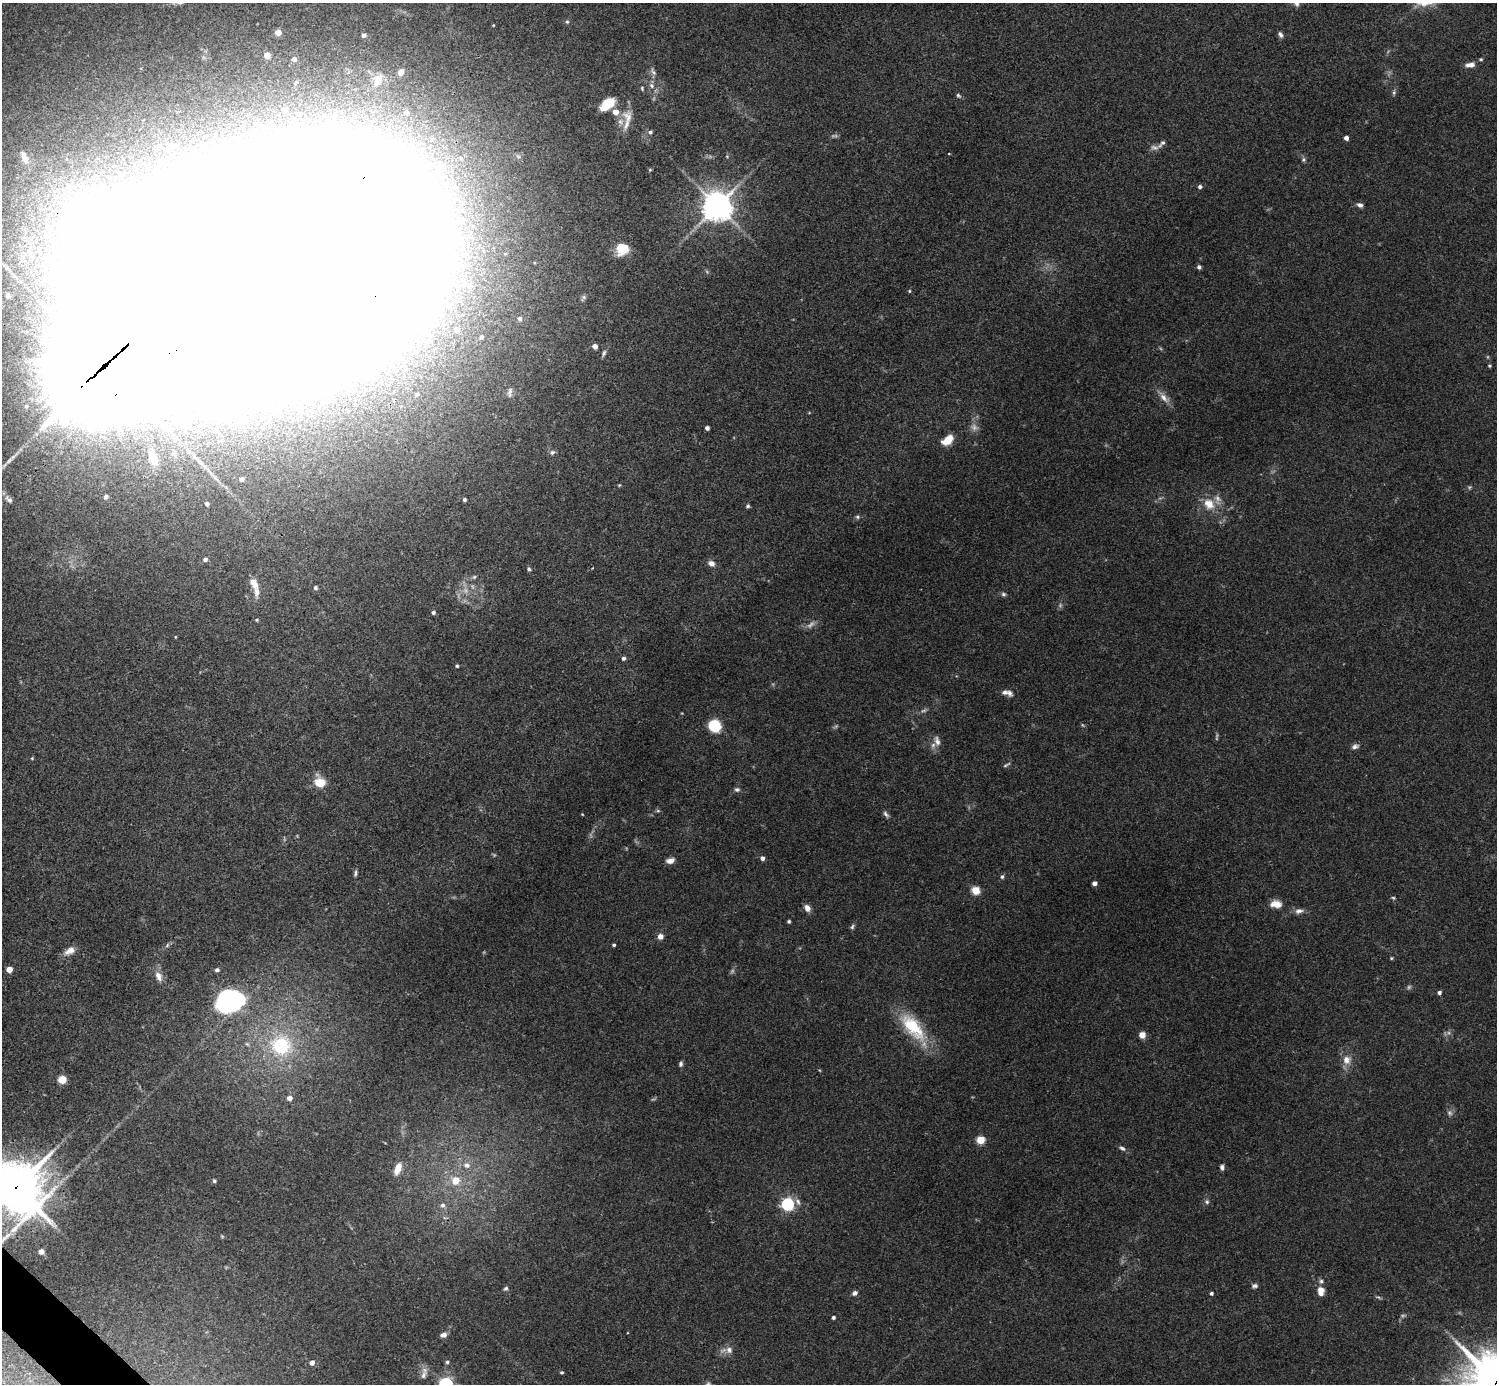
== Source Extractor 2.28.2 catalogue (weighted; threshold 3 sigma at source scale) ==
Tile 7 of 4 x 4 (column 3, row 2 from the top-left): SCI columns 2993-4487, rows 2923-4304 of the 5987 x 5987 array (HDU 1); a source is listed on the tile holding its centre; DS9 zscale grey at full resolution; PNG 1499 x 1386 px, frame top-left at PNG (2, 3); no overlay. Shown black and unused: <1% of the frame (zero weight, under 3 of 4 exposures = <1% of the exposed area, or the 3 px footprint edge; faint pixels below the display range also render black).
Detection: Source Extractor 2.28.2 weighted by HDU 2 'WHT'; one run over the whole footprint, this tile lists its part. Background 0.0754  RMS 0.0055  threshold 0.0246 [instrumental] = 3 sigma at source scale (4.5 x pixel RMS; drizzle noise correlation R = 1.50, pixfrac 1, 0.05/0.05 arcsec/px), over >= 5 px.
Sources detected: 175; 18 too faint to see at this stretch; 9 inside a brighter object's white glare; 1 long thin detection or spike segment (spike, bleed or trail) — not listed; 7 inside a brighter listed object's ellipse — not listed separately; the other 140 listed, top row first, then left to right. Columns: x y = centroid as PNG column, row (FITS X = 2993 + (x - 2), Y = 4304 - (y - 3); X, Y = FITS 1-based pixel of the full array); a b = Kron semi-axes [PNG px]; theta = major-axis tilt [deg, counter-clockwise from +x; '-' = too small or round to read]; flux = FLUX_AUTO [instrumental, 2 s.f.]
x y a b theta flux
1296 4 7 7 - 1.8
567 22 6 5 - 0.91
278 33 5 5 - 4.3
364 35 4 4 - 2.2
1280 35 7 5 -58 1.6
267 55 4 4 - 9.2
294 59 4 4 - 1.9
1481 59 5 4 - 0.74
1470 65 12 6 7 3.5
401 72 7 6 - 2.5
653 72 11 6 -58 2
378 80 13 9 68 5.8
652 86 9 7 -47 2.4
1394 92 7 5 89 1.1
958 95 7 5 -49 1.1
607 104 17 9 37 11
284 110 9 8 - 5.1
406 112 4 4 - 2.3
628 117 21 14 -75 7.6
296 120 12 10 89 7.5
264 128 11 10 - 6.9
650 132 6 5 - 1.2
1346 138 4 4 - 3.2
171 147 6 6 - 3.8
1154 147 12 7 -5 2.3
949 154 3 2 - 0.32
24 157 20 9 -63 6.2
1303 159 6 6 - 1.1
442 167 7 7 - 7.1
1200 187 5 4 - 1.5
1360 205 7 5 -25 1.9
717 206 10 9 - 800
622 248 10 9 - 19
1199 267 5 4 - 1.6
272 269 166 86 16 31000
909 291 4 4 - 0.58
8 296 9 7 -71 2.5
583 298 9 6 63 1.3
520 318 7 6 - 1.2
457 330 5 5 - 3.3
481 337 5 4 - 1.1
595 346 5 4 - 2.9
604 353 9 5 64 1.3
104 366 43 29 41 13000
1489 366 4 4 - 0.7
510 392 13 5 83 1.7
417 394 7 6 - 1.8
1164 397 21 8 -47 4.6
26 406 8 7 - 2.1
707 428 4 4 - 2.1
947 440 14 8 37 8.9
552 452 8 6 35 1.4
153 457 21 10 -71 8.1
242 479 4 4 - 2.2
106 497 5 5 - 1.2
9 499 14 7 -42 2.5
464 500 4 4 - 1.1
207 504 5 4 - 1.4
1209 504 18 14 -46 9.5
748 506 5 4 - 0.96
857 517 5 5 - 0.96
205 559 5 5 - 1.6
711 563 10 7 -27 2.6
529 569 5 5 - 1.1
474 577 6 6 - 1
254 583 14 8 -64 5.4
315 588 5 5 - 0.99
1003 594 6 6 - 1.2
433 612 5 4 - 1.2
257 620 4 3 - 0.62
623 658 4 4 - 1.4
457 666 3 3 - 0.84
1009 693 9 6 -56 2.1
715 726 8 7 - 33
937 741 14 7 -74 3.1
1355 746 9 6 15 2.1
32 758 4 4 - 0.55
320 782 14 12 -34 9.2
737 789 8 6 -11 1.4
658 811 6 4 -1 0.79
582 814 4 3 - 0.4
886 814 10 5 -52 1.5
762 858 4 4 - 2.3
670 861 9 6 12 3.4
355 873 8 4 76 1.2
1002 877 6 5 - 1.1
1094 883 4 4 - 2.5
976 890 6 5 - 12
1393 898 5 4 - 0.71
1276 904 14 9 -5 5.1
807 908 9 7 -56 3.3
1299 911 13 7 9 2.7
789 921 3 3 - 0.97
852 927 7 5 61 1.1
660 936 6 6 - 3.6
167 945 7 5 47 1.2
614 945 4 3 - 0.83
70 951 15 8 27 4.4
1391 958 4 4 - 0.61
9 969 5 4 - 7.6
217 970 5 4 - 1.2
159 976 16 9 -67 4.7
1439 992 4 4 - 1.7
231 1003 33 20 30 54
913 1027 45 18 -51 29
1142 1035 5 5 - 6.9
247 1044 7 4 -44 0.9
281 1046 12 11 - 46
1347 1060 12 11 - 5.2
681 1064 7 5 79 1.2
62 1079 6 5 - 9.9
289 1098 6 5 - 3
980 1140 5 5 - 22
1122 1148 9 5 -31 1.7
467 1165 8 7 - 3
1222 1167 6 4 -79 1.7
398 1168 14 7 69 6.3
214 1181 5 4 - 1
455 1181 8 8 - 8.3
16 1188 18 15 35 2100
22 1202 12 10 -25 420
798 1202 11 6 -65 2.4
1207 1202 7 6 - 1.3
787 1204 6 5 - 99
442 1205 8 7 - 2
2 1240 19 6 45 4.7
41 1252 5 4 - 3.7
1254 1286 8 6 9 1.4
506 1288 6 5 - 1.2
1321 1291 11 7 86 5.3
855 1293 6 5 - 1.9
1211 1293 4 4 - 1.1
833 1317 4 3 - 1.2
444 1335 6 5 - 2.7
729 1350 10 9 - 3.4
447 1362 4 4 - 0.96
312 1363 4 4 - 3.5
562 1372 4 4 - 0.72
423 1375 13 7 65 2.8
446 1384 6 6 - 140
Overlapping masked pixels (flux is a lower limit): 4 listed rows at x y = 272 269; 104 366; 16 1188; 2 1240
Isophote crosses this tile's border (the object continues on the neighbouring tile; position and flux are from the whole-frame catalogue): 5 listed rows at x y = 1296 4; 272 269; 16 1188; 2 1240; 446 1384
Unlisted compact peaks at least as high as the median listed source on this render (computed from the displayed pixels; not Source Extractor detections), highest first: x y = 1488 1352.